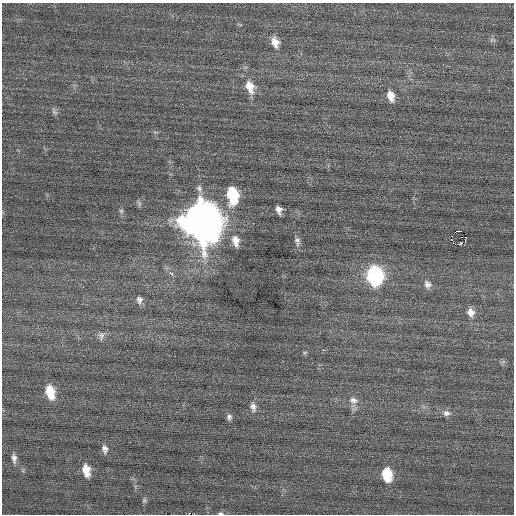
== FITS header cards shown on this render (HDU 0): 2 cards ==
NAXIS1  =                  512 / Axis length
NAXIS2  =                  512 / Axis length

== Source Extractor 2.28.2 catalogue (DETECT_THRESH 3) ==
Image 512 x 512 px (HDU 0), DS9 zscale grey, 1 PNG px = 1 image px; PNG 516 x 516 px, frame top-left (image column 1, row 512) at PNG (2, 3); no overlay
Background 0.106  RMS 0.67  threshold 2.02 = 3 sigma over >= 5 px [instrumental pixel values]
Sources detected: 37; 1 with non-positive FLUX_AUTO (blend fragments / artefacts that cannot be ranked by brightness) is not listed; the other 36 listed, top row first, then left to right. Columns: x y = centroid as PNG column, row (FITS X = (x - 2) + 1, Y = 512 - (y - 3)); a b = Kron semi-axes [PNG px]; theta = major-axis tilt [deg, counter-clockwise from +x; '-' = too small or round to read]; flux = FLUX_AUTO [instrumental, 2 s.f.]
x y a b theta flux
492 40 9 6 0 120
275 42 14 9 -74 420
250 87 17 11 -71 700
391 96 13 8 -74 470
54 112 9 6 -41 130
199 189 11 7 -74 200
232 195 14 9 -79 2700
139 203 10 5 -69 96
279 210 8 6 -72 240
121 211 6 5 - 93
201 222 17 14 -69 150000
459 231 5 2 - 1300
452 240 7 2 7 95
236 241 14 9 -79 460
297 241 13 7 -79 200
461 243 3 3 - 44
455 244 3 2 - 58
172 274 4 3 - 790
374 276 12 9 -82 8200
427 284 12 9 -58 240
139 300 11 8 -82 210
471 312 11 9 -75 330
101 336 12 8 84 210
323 350 2 2 - 270
305 353 7 4 44 71
50 392 14 8 -75 1100
353 400 13 10 -15 350
253 407 13 9 -79 280
446 413 10 8 -3 220
229 417 8 7 - 140
105 449 12 7 -76 220
14 458 13 6 -84 220
86 470 14 8 -78 610
387 474 13 9 -77 1500
144 500 8 5 82 96
220 513 7 4 -2 74
At the frame edge (FLAGS 8, measured only in part): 1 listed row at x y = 220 513
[1 non-positive-flux detection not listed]